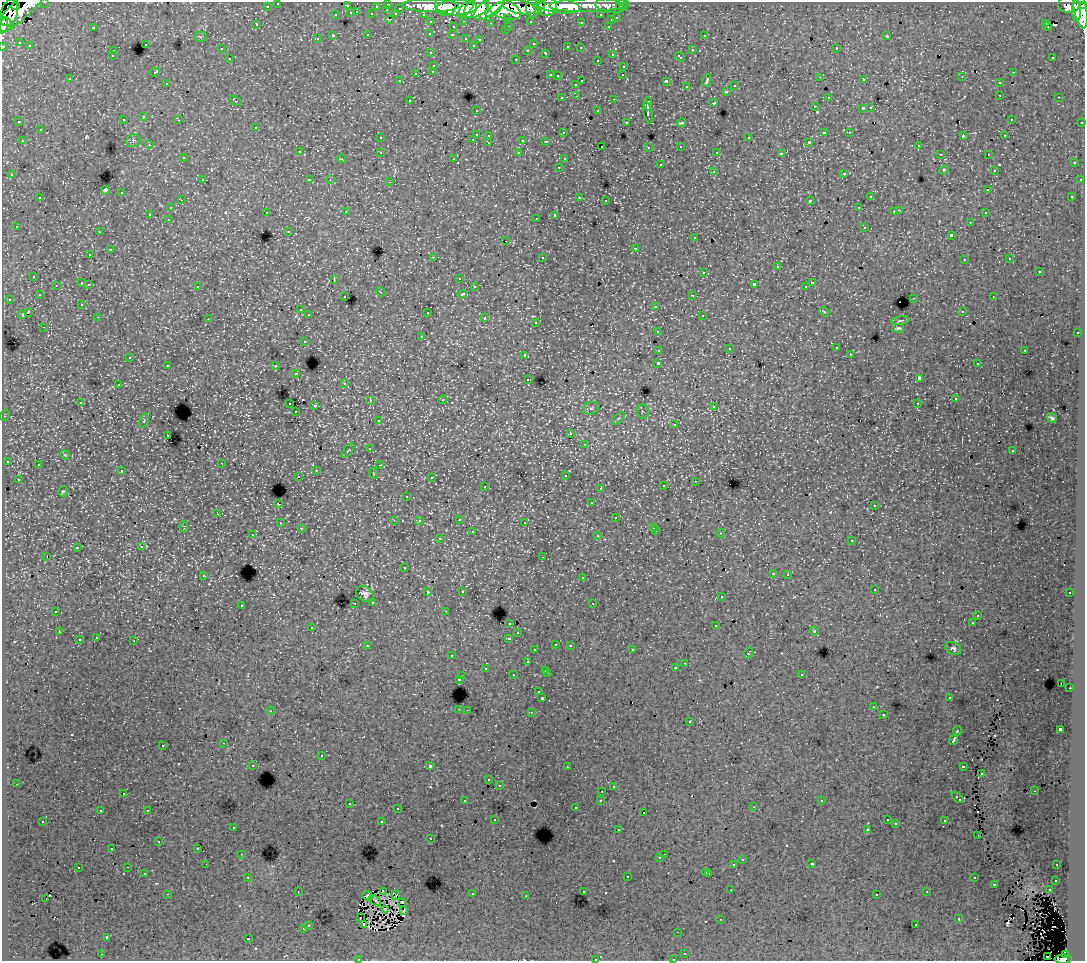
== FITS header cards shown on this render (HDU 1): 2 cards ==
NAXIS1  =                 1083
NAXIS2  =                  959

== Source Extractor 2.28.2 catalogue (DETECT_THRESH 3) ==
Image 1083 x 959 px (HDU 1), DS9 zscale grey, 1 PNG px = 1 image px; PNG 1087 x 963 px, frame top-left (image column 1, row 959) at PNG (2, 2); each listed source drawn as its Kron ellipse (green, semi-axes under 4 px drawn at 4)
Background 139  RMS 1.1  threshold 3.34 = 3 sigma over >= 5 px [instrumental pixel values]
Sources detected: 572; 2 with non-positive FLUX_AUTO (blend fragments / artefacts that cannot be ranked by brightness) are neither listed nor drawn; of the other 570, the 500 brightest by FLUX_AUTO listed and drawn (70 fainter detections omitted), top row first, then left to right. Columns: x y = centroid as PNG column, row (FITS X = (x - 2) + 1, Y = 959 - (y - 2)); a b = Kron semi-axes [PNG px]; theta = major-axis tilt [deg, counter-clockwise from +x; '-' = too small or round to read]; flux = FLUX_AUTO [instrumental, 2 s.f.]
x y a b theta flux
45 2 3 2 - 3600
278 3 3 3 - 2600
388 4 3 3 - 5600
589 5 40 6 1 160000
1069 5 11 8 -9 120000
16 6 4 3 - 16000
267 6 3 3 - 1900
347 6 3 3 - 1100
376 6 3 2 - 1400
430 6 28 6 -1 270000
445 6 10 10 - 190000
489 6 19 8 39 260000
539 6 6 4 30 70000
558 6 22 7 -8 240000
610 6 15 7 -10 34000
1084 6 4 3 - 71000
519 7 17 6 -12 310000
547 7 10 8 26 200000
620 7 3 3 - 1600
623 7 3 3 - 2100
21 8 35 9 42 300000
400 8 3 3 - 970
457 8 20 7 1 310000
466 8 11 5 49 140000
476 8 14 8 33 300000
532 8 9 6 -86 150000
503 9 18 9 -22 530000
387 10 3 2 - 320
494 10 10 4 41 120000
1080 10 19 6 -79 440000
538 11 4 3 - 79000
1076 11 11 4 -89 180000
357 12 3 2 - 430
351 13 3 3 - 1000
372 14 3 3 - 1300
396 14 4 3 - 960
423 14 3 3 - 2200
8 15 17 8 71 220000
336 15 3 3 - 360
601 15 3 3 - 2000
508 18 3 3 - 1200
617 18 3 3 - 570
390 19 3 2 - 440
611 20 3 3 - 490
464 21 3 2 - 520
530 21 3 3 - 1600
6 22 6 3 -24 89000
431 22 3 3 - 2500
581 22 3 3 - 160
491 23 3 3 - 110
1046 23 4 2 - 69
257 25 3 3 - 170
3 26 8 3 71 64000
509 26 3 2 - 390
608 26 3 2 - 440
1047 26 4 2 - 130
93 27 3 3 - 780
453 27 3 3 - 370
505 30 3 2 - 140
430 33 3 3 - 300
368 35 3 3 - 500
452 35 3 3 - 280
704 35 3 3 - 360
333 36 3 3 - 1600
887 36 4 3 - 80
201 37 6 5 - 110
466 38 3 3 - 430
317 39 3 3 - 190
480 39 3 3 - 280
19 42 3 3 - 89
145 44 3 3 - 360
533 44 3 3 - 130
473 45 3 3 - 160
3 46 3 3 - 5300
29 46 3 2 - 90
568 47 3 3 - 570
580 48 3 2 - 160
836 48 3 2 - 360
221 49 3 2 - 130
528 50 3 3 - 290
692 50 3 3 - 550
113 51 3 2 - 310
431 53 3 3 - 180
546 53 4 3 - 560
612 54 3 3 - 370
112 56 3 3 - 220
680 57 6 3 -42 610
1053 57 3 2 - 190
230 59 3 3 - 250
516 59 3 2 - 480
597 60 3 2 - 210
434 65 3 3 - 380
624 66 3 3 - 360
433 71 3 3 - 300
155 72 5 3 - 240
1013 72 3 2 - 260
416 73 3 3 - 640
550 75 3 2 - 500
623 75 3 2 - 160
558 76 3 3 - 130
820 77 3 2 - 200
962 77 3 3 - 82
70 79 3 3 - 210
707 80 7 3 70 140
864 80 3 3 - 260
399 81 3 2 - 120
582 81 3 2 - 490
666 81 3 3 - 1400
167 83 3 3 - 350
999 83 3 3 - 340
576 84 3 3 - 370
735 86 3 3 - 390
687 87 3 3 - 340
726 91 3 3 - 500
1000 95 3 2 - 330
577 96 3 2 - 270
828 97 3 3 - 230
1059 97 3 2 - 150
562 98 3 2 - 290
614 99 3 2 - 550
409 100 3 2 - 180
235 101 6 3 -35 97
714 103 3 3 - 1000
648 104 7 2 90 2800
815 106 3 2 - 170
871 107 3 2 - 67
863 108 3 3 - 1200
476 110 3 3 - 200
598 111 3 3 - 360
648 113 11 3 -79 2800
144 117 3 3 - 330
1011 119 3 3 - 210
123 120 3 3 - 380
179 120 3 2 - 150
19 122 3 2 - 160
626 122 3 3 - 300
1082 122 3 3 - 870
681 123 5 3 - 90
256 127 3 3 - 410
40 130 3 3 - 470
824 132 4 3 - 790
849 132 3 2 - 190
563 133 3 3 - 130
476 134 3 3 - 970
489 135 3 3 - 320
963 136 4 3 - 510
1005 136 3 3 - 230
380 138 3 3 - 140
749 138 3 3 - 500
473 139 3 2 - 300
133 140 7 6 - 160
523 140 3 3 - 880
22 141 3 2 - 370
546 141 3 3 - 140
809 142 4 3 - 160
489 143 3 2 - 240
149 145 3 3 - 140
602 146 3 2 - 150
681 146 3 3 - 300
918 146 3 3 - 280
649 147 3 3 - 270
299 152 3 3 - 360
380 152 3 3 - 330
717 152 3 3 - 150
519 153 3 3 - 270
781 154 4 3 - 2200
940 154 3 2 - 190
988 154 3 2 - 260
183 158 3 3 - 210
454 158 3 3 - 250
342 159 4 3 - 72
564 159 3 3 - 190
1074 163 3 3 - 330
660 165 3 3 - 560
559 167 3 2 - 220
944 170 5 4 - 100
994 170 3 3 - 200
713 171 3 3 - 480
844 173 3 3 - 360
12 175 3 3 - 290
202 180 3 3 - 240
310 180 3 3 - 170
330 180 4 3 - 76
1080 180 3 3 - 220
390 182 3 2 - 540
105 190 4 4 - 3200
987 190 3 2 - 150
122 193 3 3 - 580
1072 196 3 2 - 69
579 197 3 2 - 540
870 197 3 3 - 470
40 198 3 3 - 470
181 200 3 2 - 200
606 200 3 2 - 140
810 201 4 3 - 1300
859 207 3 2 - 170
170 208 3 3 - 330
899 210 3 3 - 180
266 212 3 2 - 240
346 212 3 3 - 210
894 212 3 3 - 110
985 213 3 2 - 160
150 214 3 3 - 1600
555 215 4 3 - 2000
536 218 3 2 - 110
168 219 3 2 - 230
970 222 3 2 - 140
16 226 3 3 - 150
865 227 3 3 - 430
289 231 3 3 - 120
99 232 3 2 - 310
951 235 3 3 - 1000
694 238 3 3 - 340
506 241 3 2 - 110
635 248 3 3 - 980
110 250 3 3 - 890
90 255 3 3 - 280
433 257 3 2 - 920
542 257 3 3 - 170
1010 259 3 3 - 230
964 260 3 3 - 270
777 267 3 3 - 860
1039 271 3 3 - 850
704 272 3 3 - 480
34 276 3 3 - 290
459 278 3 3 - 230
334 280 4 2 - 83
82 283 3 3 - 900
812 283 3 3 - 670
89 284 3 3 - 290
754 284 4 3 - 1900
56 285 3 2 - 180
197 286 3 3 - 260
474 287 3 3 - 300
805 287 3 2 - 67
381 292 5 4 - 81
462 294 5 3 - 610
39 295 3 2 - 140
693 295 3 2 - 290
345 297 3 3 - 200
993 297 3 2 - 230
914 298 3 2 - 490
9 299 3 3 - 270
82 304 3 3 - 160
656 306 3 3 - 440
300 310 3 2 - 190
962 311 3 2 - 94
28 312 4 3 - 1800
428 312 3 3 - 800
824 312 5 4 - 98
22 314 4 3 - 800
309 315 3 3 - 270
702 315 3 3 - 390
98 317 3 2 - 250
485 318 3 3 - 500
208 319 3 3 - 68
900 321 9 3 7 130
536 322 3 3 - 260
44 327 3 2 - 210
898 328 6 3 7 150
658 331 3 3 - 260
1077 333 3 2 - 240
421 337 4 4 - 77
304 341 3 3 - 360
836 348 3 3 - 250
729 349 3 2 - 74
659 350 4 3 - 970
1025 350 3 2 - 470
850 354 3 2 - 150
525 355 3 3 - 280
130 357 3 2 - 85
658 363 3 3 - 3200
977 364 3 2 - 150
168 365 3 3 - 300
276 366 3 3 - 390
296 374 3 3 - 290
919 378 4 3 - 2700
528 379 3 3 - 190
345 383 3 3 - 230
118 385 3 3 - 320
955 399 3 3 - 170
443 400 4 4 - 98
370 401 3 2 - 320
80 402 3 3 - 310
290 404 3 2 - 510
917 404 3 2 - 110
315 406 3 3 - 810
714 406 3 3 - 190
591 408 8 6 23 210
296 412 3 2 - 180
643 412 7 6 - 160
5 415 6 3 72 70
618 418 8 3 44 99
1052 418 5 3 - 140
144 420 7 4 75 100
378 421 3 3 - 210
675 424 3 3 - 150
571 434 3 3 - 230
168 435 3 2 - 310
585 444 3 2 - 210
370 449 3 2 - 220
348 451 8 2 50 75
1013 451 3 3 - 210
65 455 5 3 - 74
7 461 3 3 - 280
222 463 3 2 - 200
38 465 3 3 - 340
380 465 3 3 - 82
316 470 3 2 - 280
122 471 3 3 - 200
373 473 6 3 -71 85
565 475 3 3 - 270
298 476 2 2 - 200
431 478 3 3 - 220
18 479 3 3 - 150
695 481 3 2 - 120
485 486 3 2 - 330
663 486 3 3 - 300
600 488 3 2 - 210
63 491 5 5 - 110
407 496 3 3 - 200
591 503 3 3 - 170
278 504 3 3 - 1200
874 506 3 3 - 220
218 514 3 2 - 240
616 518 3 3 - 450
459 519 3 3 - 340
394 521 4 3 - 99
419 521 3 3 - 170
525 522 3 2 - 190
280 523 3 2 - 310
184 526 6 4 -82 99
654 527 3 3 - 210
301 529 3 3 - 220
656 531 3 2 - 220
472 532 3 3 - 670
721 533 4 4 - 70
253 535 3 2 - 150
598 536 3 3 - 320
439 539 3 3 - 290
852 541 3 3 - 350
141 547 4 4 - 82
77 548 4 3 - 1200
47 556 3 2 - 620
543 557 3 2 - 180
404 568 3 3 - 170
773 573 3 3 - 250
788 574 3 2 - 320
204 576 3 3 - 67
582 578 3 3 - 390
874 589 3 2 - 180
462 591 3 3 - 150
428 592 3 3 - 610
1070 593 3 3 - 190
365 594 9 7 -34 330
721 597 3 3 - 240
373 602 3 3 - 240
355 603 3 2 - 240
593 603 3 2 - 100
241 605 3 3 - 290
56 611 3 2 - 390
445 611 3 2 - 150
978 615 3 2 - 130
510 623 3 3 - 400
972 623 3 3 - 240
716 626 3 3 - 590
312 627 3 3 - 280
814 631 4 4 - 79
59 632 3 3 - 250
518 633 3 2 - 180
96 638 3 3 - 400
509 638 4 3 - 600
79 640 3 3 - 700
134 641 3 3 - 760
556 644 3 2 - 220
570 645 3 3 - 340
368 646 4 3 - 350
953 648 8 6 -25 190
535 650 3 3 - 310
632 650 3 2 - 340
748 653 6 3 70 720
452 656 3 2 - 200
527 662 3 3 - 460
685 663 3 2 - 230
485 668 3 3 - 260
676 668 3 3 - 240
545 670 3 2 - 440
547 673 3 2 - 540
801 674 3 3 - 350
513 675 3 3 - 280
462 676 3 2 - 230
459 679 3 3 - 1300
1061 683 3 2 - 120
1070 688 2 2 - 340
539 692 3 3 - 350
542 698 3 3 - 1800
949 698 3 3 - 180
873 707 3 2 - 140
459 709 3 2 - 450
467 710 2 2 - 330
270 711 4 4 - 71
531 712 3 2 - 380
883 715 3 2 - 76
690 722 3 3 - 340
1060 729 4 3 - 2700
957 731 5 3 - 910
954 740 5 3 - 4300
224 743 3 2 - 260
163 745 3 3 - 380
321 756 3 3 - 550
253 765 3 2 - 290
430 766 3 3 - 3500
963 766 4 3 - 840
567 767 3 2 - 220
981 774 3 2 - 74
489 780 3 3 - 130
16 784 3 2 - 200
499 785 3 3 - 170
613 786 3 2 - 80
602 791 3 2 - 270
1034 791 3 2 - 190
123 793 3 3 - 180
957 797 7 3 -42 730
601 800 3 3 - 250
465 801 3 2 - 220
822 801 3 3 - 130
349 803 3 2 - 340
754 807 3 2 - 310
576 808 3 3 - 310
397 809 3 2 - 180
147 810 3 2 - 510
100 811 3 2 - 160
644 813 2 2 - 150
495 819 3 3 - 170
887 820 3 3 - 200
43 821 3 3 - 270
945 821 3 3 - 490
382 822 3 3 - 930
896 824 3 3 - 92
233 827 3 3 - 250
867 829 3 3 - 130
618 830 3 2 - 230
978 835 3 2 - 79
431 839 3 3 - 250
159 842 3 2 - 120
198 848 3 2 - 160
112 849 3 2 - 90
242 854 3 2 - 140
664 854 2 2 - 240
660 858 4 3 - 280
742 860 3 3 - 410
206 864 3 2 - 110
812 864 3 3 - 94
734 865 3 3 - 1100
1057 865 3 2 - 200
128 867 3 2 - 260
78 868 3 3 - 300
706 872 3 3 - 340
144 873 3 3 - 310
709 873 3 3 - 530
627 876 3 3 - 540
248 877 3 2 - 180
974 878 3 3 - 350
1056 880 3 3 - 210
994 884 3 3 - 810
731 890 3 2 - 140
1049 890 3 2 - 290
298 891 2 2 - 75
384 891 3 3 - 71
583 891 3 3 - 300
927 892 3 2 - 110
167 894 3 2 - 890
472 894 3 2 - 460
396 895 5 2 - 120
877 895 3 3 - 280
367 896 5 3 - 220
526 896 3 2 - 180
46 899 3 2 - 220
375 901 7 2 -45 130
402 902 3 3 - 87
385 909 4 2 - 71
404 911 4 2 - 110
361 917 3 3 - 1200
721 919 3 2 - 79
959 919 3 3 - 510
308 925 3 3 - 310
364 925 3 2 - 240
916 925 3 2 - 140
303 929 3 3 - 420
678 932 3 2 - 140
107 937 3 2 - 75
248 939 3 3 - 1300
685 953 3 2 - 320
102 954 3 2 - 450
1065 955 4 4 - 44000
1047 956 2 2 - 230
358 959 3 2 - 160
595 959 3 2 - 400
673 959 3 2 - 140
1063 959 8 4 -1 91000
At the frame edge (FLAGS 8, measured only in part): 11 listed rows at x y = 45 2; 278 3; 1084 6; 21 8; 6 22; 3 26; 3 46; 358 959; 595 959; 673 959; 1063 959
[70 fainter detections neither listed nor drawn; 2 non-positive-flux detections neither listed nor drawn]